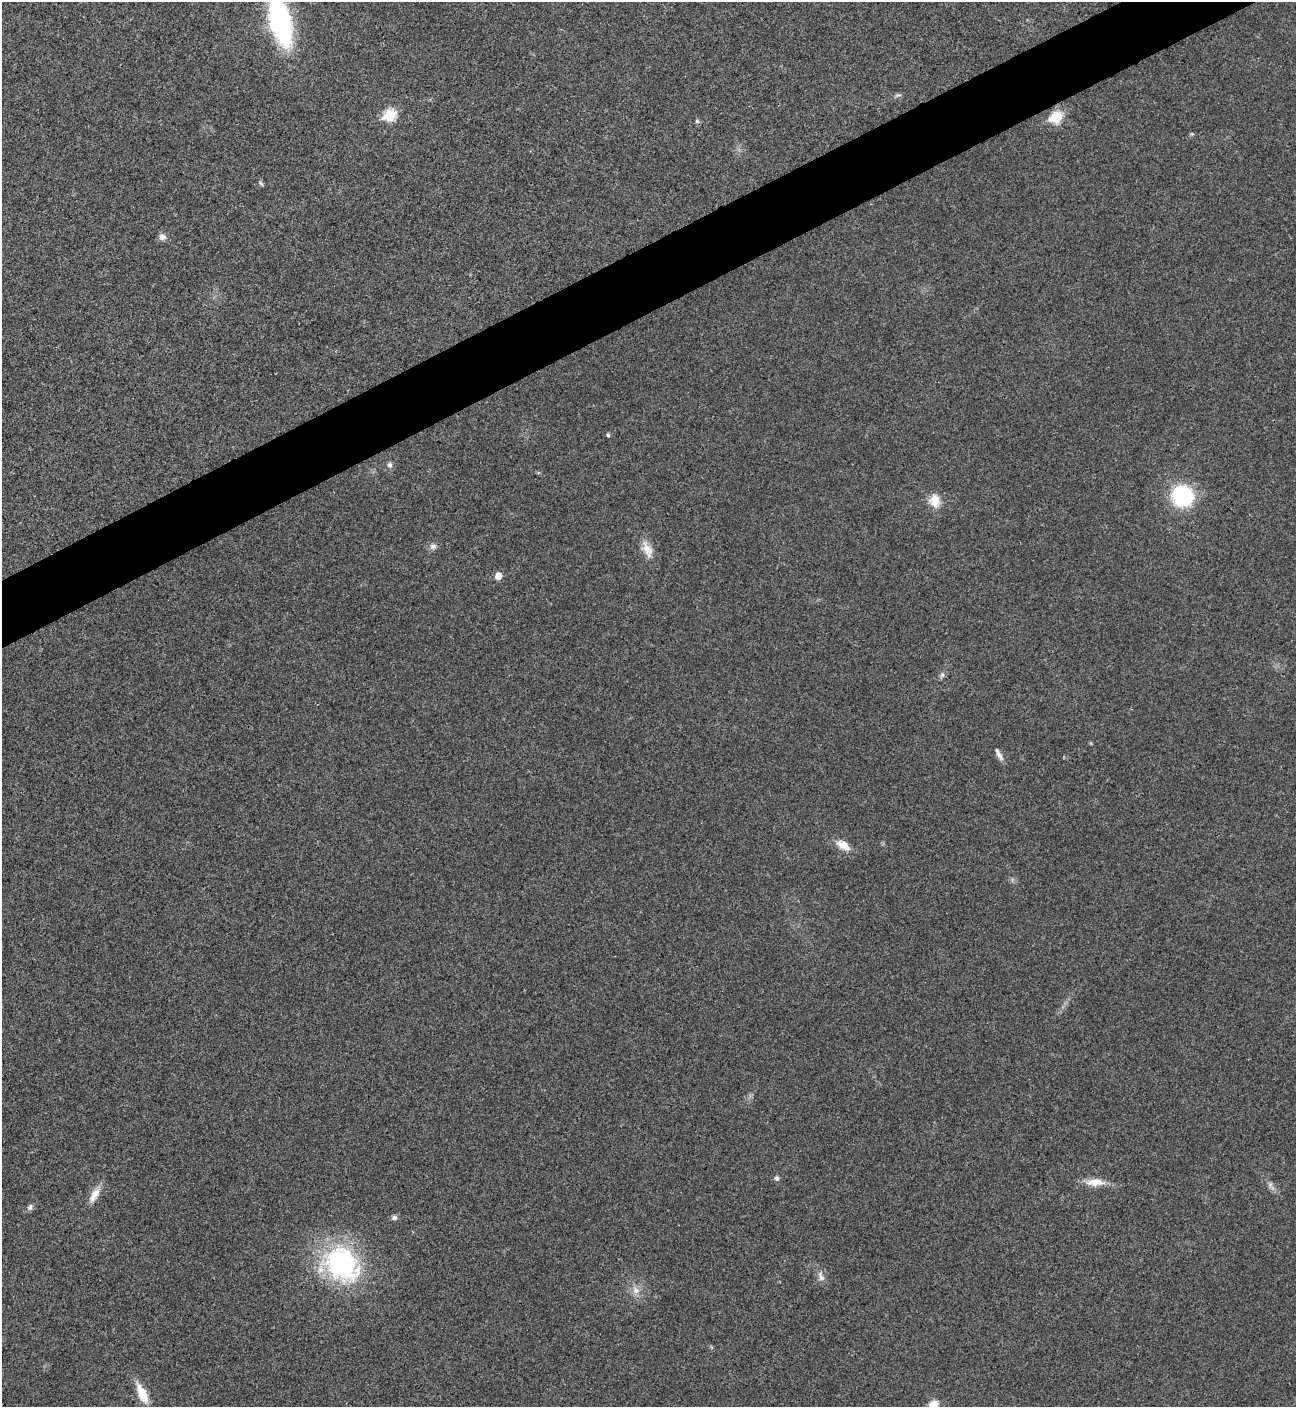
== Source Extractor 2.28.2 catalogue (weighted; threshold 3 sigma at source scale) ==
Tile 10 of 4 x 4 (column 2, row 3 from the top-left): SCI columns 1588-2881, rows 1411-2815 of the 5625 x 5635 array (HDU 1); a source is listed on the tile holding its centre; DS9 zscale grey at full resolution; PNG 1298 x 1409 px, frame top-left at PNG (2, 2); no overlay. Shown black and unused: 4% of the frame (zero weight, under 3 of 4 exposures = <1% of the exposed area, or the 3 px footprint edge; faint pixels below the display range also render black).
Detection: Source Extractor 2.28.2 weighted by HDU 2 'WHT'; one run over the whole footprint, this tile lists its part. Background 0.0197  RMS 0.0056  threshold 0.025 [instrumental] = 3 sigma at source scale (4.5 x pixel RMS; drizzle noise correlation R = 1.50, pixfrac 1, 0.05/0.05 arcsec/px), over >= 5 px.
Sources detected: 29; all 29 listed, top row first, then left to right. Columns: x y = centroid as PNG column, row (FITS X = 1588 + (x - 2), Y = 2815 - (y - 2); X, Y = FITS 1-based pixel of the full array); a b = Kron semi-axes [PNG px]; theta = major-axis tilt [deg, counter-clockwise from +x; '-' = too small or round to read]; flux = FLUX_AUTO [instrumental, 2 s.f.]
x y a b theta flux
280 21 35 15 -75 130
898 95 10 4 16 1.2
390 115 7 6 - 40
1056 117 7 6 - 39
697 121 6 5 - 1.1
1192 134 6 3 -18 0.62
261 183 9 4 -52 1
162 237 8 7 - 2.9
608 435 5 4 - 1
390 465 8 6 -87 1.7
1182 496 20 20 - 45
935 501 18 14 -79 7.7
433 546 10 9 - 2.4
647 549 25 11 -67 7.3
498 576 5 5 - 6.9
942 675 8 6 77 1.5
999 755 15 6 -57 2.7
843 845 18 10 -29 7.1
777 1178 7 6 - 1.4
1095 1182 27 10 1 7.8
1270 1185 9 5 89 1.6
94 1195 21 9 59 6.3
30 1207 9 7 54 1.7
394 1218 7 6 - 1.7
341 1264 49 39 -35 82
821 1276 15 7 -68 3.3
636 1290 12 9 -41 4.3
142 1394 26 10 -66 10
933 1405 16 11 49 6.3
Isophote crosses this tile's border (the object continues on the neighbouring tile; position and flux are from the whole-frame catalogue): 2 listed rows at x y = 280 21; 933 1405